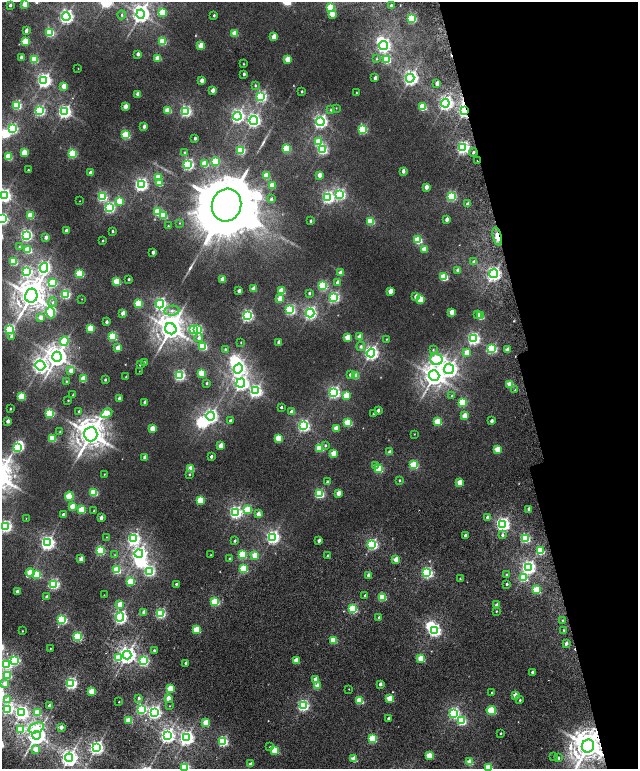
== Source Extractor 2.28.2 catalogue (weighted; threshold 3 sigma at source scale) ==
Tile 12 of 4 x 4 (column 4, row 3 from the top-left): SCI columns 4048-5318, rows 1761-3293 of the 5576 x 6577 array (HDU 1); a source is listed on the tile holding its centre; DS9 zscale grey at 2 x 2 block average (1 PNG px = mean of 2 x 2 image px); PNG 640 x 771 px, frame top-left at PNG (2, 2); each listed source drawn as its Kron ellipse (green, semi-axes under 4 px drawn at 4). Shown black and unused: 18% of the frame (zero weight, under 2 of 6 exposures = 9% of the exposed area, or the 3 px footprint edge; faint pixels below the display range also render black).
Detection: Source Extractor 2.28.2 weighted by HDU 2 'WHT'; one run over the whole footprint, this tile lists its part. Background 0.0104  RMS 0.0064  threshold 0.0261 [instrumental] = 3 sigma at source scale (4.09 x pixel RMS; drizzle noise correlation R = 1.36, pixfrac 0.8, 0.0396/0.0396 arcsec/px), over >= 5 px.
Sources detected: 415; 5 too faint to see at this stretch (2 x 2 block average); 10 inside a brighter object's white glare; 1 cosmic-ray / hot-pixel residue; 2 long thin detections or spike segments (spike, bleed or trail) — neither listed nor drawn; the other 397 listed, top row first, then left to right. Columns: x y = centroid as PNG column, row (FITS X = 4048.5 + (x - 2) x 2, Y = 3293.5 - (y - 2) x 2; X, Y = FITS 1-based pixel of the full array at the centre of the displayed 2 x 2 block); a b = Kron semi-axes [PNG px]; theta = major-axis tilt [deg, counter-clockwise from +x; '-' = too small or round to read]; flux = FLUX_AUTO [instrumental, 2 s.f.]
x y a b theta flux
10 5 3 2 - 3
25 5 3 3 - 25
391 6 3 2 - 4.2
330 8 4 3 - 72
162 12 3 3 - 47
140 14 4 4 - 790
332 14 3 3 - 23
122 15 4 3 - 1.9
214 15 3 2 - 1.8
66 17 4 4 - 420
412 18 4 3 - 120
26 31 4 2 - 5.3
50 32 3 3 - 84
235 33 3 3 - 33
274 37 3 2 - 19
162 41 3 3 - 65
25 42 3 3 - 52
201 46 3 3 - 33
383 46 4 4 - 360
138 54 3 2 - 6.7
21 57 3 2 - 5.5
158 58 3 3 - 38
34 59 3 3 - 80
287 59 3 3 - 27
376 59 4 3 - 1.3
386 59 3 3 - 95
243 64 3 2 - 0.91
78 69 3 2 - 0.45
244 74 2 2 - 3
375 78 3 2 - 5.2
410 78 4 4 - 490
44 80 4 4 - 420
202 81 3 2 - 9.2
437 83 3 2 - 9.2
255 85 4 3 - 1.8
64 86 3 2 - 20
213 90 3 2 - 11
302 91 2 2 - 1.5
356 93 2 2 - 0.74
138 94 3 2 - 12
261 96 4 3 - 230
445 103 4 4 - 430
17 105 3 3 - 100
125 106 3 2 - 14
422 107 3 3 - 64
336 108 3 2 - 0.66
168 110 3 3 - 45
331 110 4 3 - 2.1
40 111 3 3 - 190
186 111 4 3 - 230
464 111 4 3 - 290
65 112 4 4 - 320
237 116 4 4 - 330
254 120 4 4 - 320
320 122 4 4 - 360
144 126 3 2 - 6
12 129 4 3 - 180
363 129 3 3 - 120
126 135 3 3 - 97
195 138 2 2 - 3.5
318 142 3 3 - 54
286 148 3 3 - 78
463 148 4 4 - 280
322 149 4 3 - 160
240 150 3 3 - 110
473 152 4 3 - 2.6
24 153 3 3 - 31
184 153 4 3 - 1.4
72 154 3 3 - 96
8 157 3 3 - 56
215 161 3 3 - 95
477 161 2 2 - 3
188 164 4 3 - 220
205 164 3 3 - 45
28 170 2 2 - 1.3
403 171 3 2 - 7.5
91 173 3 2 - 13
319 175 3 2 - 12
266 176 3 3 - 38
158 177 3 3 - 51
159 183 3 3 - 31
141 185 4 4 - 340
272 185 3 3 - 36
426 187 3 2 - 12
340 194 4 4 - 210
4 196 4 4 - 380
451 196 4 3 - 140
102 197 3 3 - 130
328 197 4 4 - 270
271 199 3 3 - 3.2
80 201 2 2 - 0.37
120 201 3 3 - 50
468 204 3 2 - 11
227 205 16 14 74 20000
109 208 4 3 - 190
158 212 3 3 - 99
30 215 3 3 - 54
164 216 3 3 - 38
2 219 4 3 - 230
447 219 3 2 - 7
311 221 2 2 - 2.2
370 221 3 3 - 57
180 223 3 2 - 0.77
168 226 2 2 - 0.9
66 230 3 2 - 3.9
112 231 3 2 - 1.9
26 235 4 4 - 230
497 236 9 4 -76 15
46 237 3 2 - 7.3
418 240 3 3 - 84
103 241 3 2 - 1.1
19 247 3 2 - 1
424 249 3 3 - 25
28 250 3 3 - 62
153 252 3 2 - 6.1
13 261 3 3 - 79
474 262 4 3 - 4.3
44 268 5 4 - 360
458 270 3 3 - 6.1
27 271 4 3 - 170
80 273 3 3 - 75
341 273 3 3 - 16
493 274 4 4 - 430
444 277 3 3 - 86
129 279 2 2 - 2.8
223 279 3 2 - 22
117 282 3 3 - 60
337 282 3 2 - 4.6
53 283 4 3 - 71
323 286 4 3 - 110
254 289 3 2 - 18
239 291 3 2 - 6.3
281 291 3 3 - 37
390 291 3 2 - 17
309 293 3 3 - 2.2
65 294 3 3 - 140
31 296 7 6 - 2100
416 296 3 3 - 11
334 297 4 3 - 200
82 299 2 2 - 0.42
280 299 3 3 - 21
420 299 3 3 - 56
53 302 5 3 - 2.8
138 303 3 3 - 62
160 304 4 4 - 280
290 310 4 3 - 160
172 311 7 5 9 5.4
452 312 3 2 - 21
50 313 6 4 -71 110
123 313 3 2 - 9.9
310 313 4 4 - 290
478 314 3 2 - 4.6
247 316 4 3 - 250
480 316 3 3 - 40
41 318 3 3 - 10
107 322 3 2 - 3.7
90 328 3 3 - 45
9 329 3 3 - 160
171 329 6 5 - 1500
193 330 4 3 - 41
198 330 4 3 - 140
12 336 3 3 - 4.2
113 336 3 3 - 100
347 337 3 3 - 28
359 337 3 2 - 14
199 338 4 3 - 4.3
387 339 3 2 - 0.73
473 339 4 4 - 260
64 341 5 3 - 60
241 342 3 2 - 0.66
279 342 3 2 - 9.9
203 346 3 3 - 86
361 346 5 4 - 3.3
118 348 3 2 - 22
225 349 3 2 - 1.4
492 349 4 4 - 140
433 350 4 3 - 1.3
507 350 3 2 - 12
467 352 3 3 - 21
371 353 4 4 - 420
57 357 5 5 - 1100
436 359 6 5 - 130
144 362 2 2 - 0.94
140 365 3 2 - 1.5
40 366 5 5 - 520
238 369 5 4 - 360
449 369 5 5 - 530
71 370 4 3 - 8.7
139 371 2 2 - 0.39
202 373 3 3 - 48
179 375 4 3 - 210
350 375 4 3 - 3.3
355 376 3 3 - 18
434 376 5 5 - 1100
126 377 2 2 - 0.82
83 379 3 3 - 33
105 380 2 2 - 2
66 381 3 2 - 0.99
207 383 2 2 - 2.1
241 383 4 4 - 440
510 384 3 3 - 42
515 390 2 2 - 1.5
255 391 4 4 - 270
334 392 4 4 - 280
73 395 3 2 - 1.4
346 395 3 3 - 29
21 396 3 3 - 53
452 396 3 3 - 1.1
119 398 3 2 - 7.7
68 400 2 2 - 0.99
145 402 3 2 - 6.4
462 402 3 3 - 82
281 407 2 2 - 1.9
10 409 2 2 - 1.4
378 410 3 2 - 4.7
79 411 3 2 - 1.8
291 412 3 2 - 7.4
50 413 3 3 - 110
107 413 6 3 31 31
373 414 2 2 - 1.4
211 416 4 4 - 410
464 416 3 3 - 24
8 421 3 2 - 7
230 421 3 2 - 2.3
492 421 3 2 - 4.9
438 422 3 3 - 53
348 423 3 3 - 75
304 426 4 4 - 270
152 428 3 3 - 22
336 428 3 2 - 20
60 432 3 2 - 0.93
91 434 7 6 - 2200
414 434 2 2 - 0.61
52 438 3 3 - 68
278 438 3 3 - 37
325 445 4 3 - 1.9
221 446 3 3 - 17
17 448 4 3 - 100
319 448 3 3 - 70
497 449 3 3 - 38
389 452 3 3 - 6.5
333 453 3 3 - 25
211 456 2 2 - 3.6
145 457 3 2 - 9.8
414 465 3 3 - 100
375 466 4 3 - 6.4
191 468 3 3 - 34
378 468 3 3 - 94
104 474 2 2 - 0.59
189 474 3 3 - 1.3
399 480 3 3 - 1.7
327 482 3 2 - 3.5
459 483 3 3 - 23
94 492 3 3 - 65
338 493 3 2 - 15
319 494 3 3 - 120
69 496 5 3 - 62
200 500 3 3 - 52
72 506 3 2 - 20
529 509 3 2 - 9.5
82 510 3 3 - 55
94 510 2 2 - 0.97
247 510 3 3 - 75
235 512 4 4 - 270
63 514 3 2 - 2.4
258 514 3 2 - 13
487 517 3 2 - 3.8
26 518 2 2 - 0.41
101 518 3 2 - 9
503 524 4 4 - 370
6 526 4 3 - 270
465 535 2 2 - 3.1
502 535 3 3 - 3.4
106 537 2 2 - 0.55
273 537 4 4 - 350
525 538 3 3 - 140
134 539 4 4 - 280
319 540 3 2 - 6.1
235 541 3 2 - 2.3
47 543 4 4 - 410
372 544 3 3 - 220
100 551 3 3 - 130
540 551 3 3 - 70
139 553 4 4 - 390
115 555 2 2 - 0.69
211 555 2 2 - 0.5
242 555 3 3 - 79
255 555 3 3 - 33
328 556 2 2 - 3.8
81 559 3 2 - 14
230 559 3 2 - 1.8
396 559 3 2 - 20
528 567 4 4 - 370
243 569 3 3 - 78
117 570 3 3 - 81
149 571 4 4 - 180
30 573 4 3 - 41
427 573 3 3 - 230
37 574 3 3 - 83
369 575 3 2 - 12
506 575 3 3 - 1.5
523 578 3 3 - 79
460 579 2 2 - 1.1
131 581 3 3 - 48
54 584 3 3 - 200
176 584 2 2 - 1.9
507 584 3 2 - 2.2
536 590 3 3 - 69
18 591 3 2 - 11
104 595 2 2 - 0.48
365 595 2 2 - 1.7
46 597 3 2 - 2.2
382 597 3 3 - 75
215 602 3 3 - 88
120 604 3 2 - 21
497 605 3 2 - 12
353 609 3 3 - 110
496 611 3 2 - 1
144 612 3 2 - 12
160 614 3 3 - 160
120 617 4 4 - 360
379 617 3 2 - 3.5
62 619 3 3 - 170
563 620 2 2 - 1.1
197 630 3 3 - 51
564 630 2 2 - 1.1
22 631 2 2 - 0.81
434 631 4 3 - 250
78 637 3 3 - 120
333 640 3 3 - 47
566 643 3 3 - 5.7
50 648 2 2 - 0.62
154 650 2 2 - 1.7
127 655 4 4 - 690
118 658 3 3 - 44
421 658 3 3 - 39
15 660 3 3 - 130
296 660 3 2 - 20
144 661 3 3 - 130
186 663 2 2 - 5.1
7 665 4 3 - 94
532 672 2 2 - 2.6
8 675 3 3 - 57
315 679 3 2 - 15
71 683 3 3 - 250
5 684 3 3 - 13
380 684 3 2 - 6.5
317 686 3 2 - 18
170 689 3 3 - 35
349 689 2 2 - 0.54
92 691 3 3 - 42
492 693 2 2 - 1
515 695 3 2 - 14
139 698 3 2 - 3.4
168 698 3 2 - 15
390 699 3 3 - 37
8 700 4 3 - 14
359 700 3 3 - 61
520 700 3 2 - 1.4
119 702 2 2 - 0.76
50 705 2 2 - 6.6
170 706 2 2 - 0.57
303 706 3 3 - 200
8 709 4 3 - 160
141 709 3 3 - 150
491 710 4 3 - 78
22 712 4 4 - 370
154 712 4 4 - 340
37 713 3 3 - 44
454 713 4 4 - 220
388 718 2 2 - 3.7
129 720 3 3 - 38
461 721 3 3 - 100
206 723 3 2 - 30
61 727 2 2 - 9.6
36 728 8 5 19 28
21 729 3 3 - 53
500 733 2 2 - 1.3
36 735 4 4 - 980
167 736 4 4 - 440
186 738 4 4 - 430
372 738 3 3 - 78
223 741 3 3 - 160
588 746 6 6 - 2400
270 747 3 2 - 0.87
96 748 4 4 - 450
36 749 3 2 - 21
275 750 3 3 - 60
429 756 3 3 - 40
554 756 2 2 - 0.7
69 758 4 4 - 670
558 758 3 2 - 2.4
354 759 3 3 - 34
470 762 3 3 - 25
250 764 3 2 - 6.4
185 767 3 3 - 120
488 767 3 3 - 75
Overlapping masked pixels (flux is a lower limit): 3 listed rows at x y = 464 111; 497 236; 588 746
Isophote crosses this tile's border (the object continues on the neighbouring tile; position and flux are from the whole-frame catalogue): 8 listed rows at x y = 25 5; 4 196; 2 219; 6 526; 7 665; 588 746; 185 767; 488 767
Diffuse or blended objects may show on this block-average render without a row.